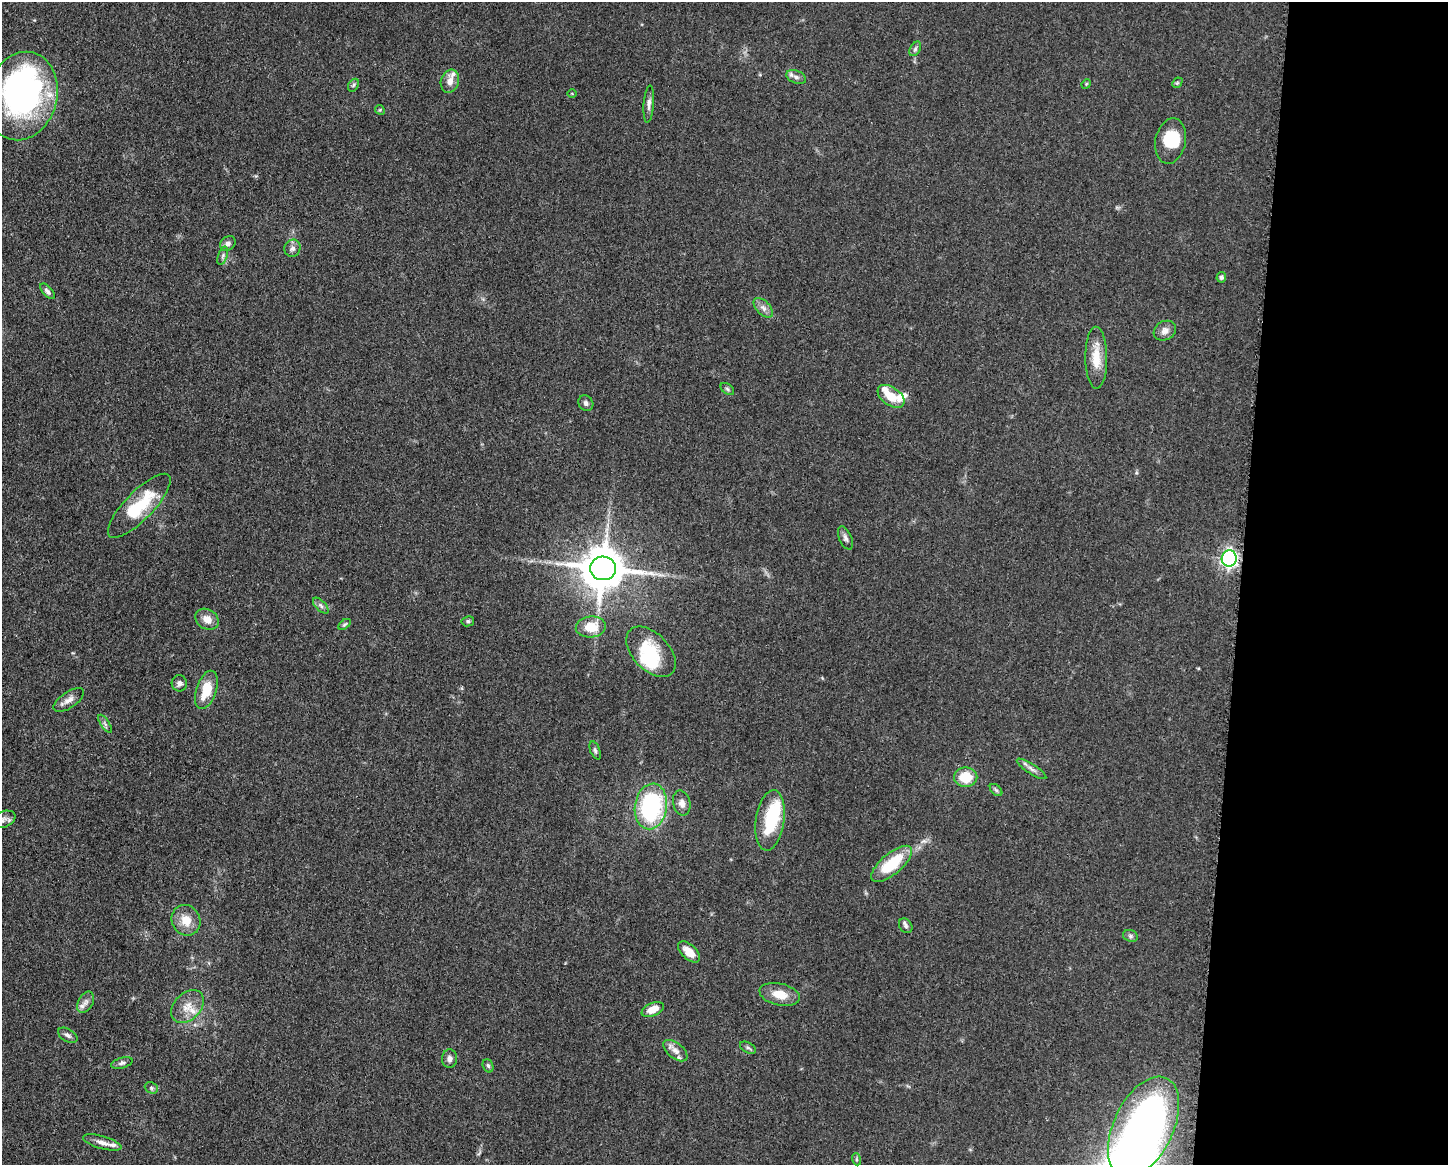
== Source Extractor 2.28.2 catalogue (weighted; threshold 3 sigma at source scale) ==
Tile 9 of 3 x 4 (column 3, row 3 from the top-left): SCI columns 3124-4569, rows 1166-2328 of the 4681 x 4654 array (HDU 1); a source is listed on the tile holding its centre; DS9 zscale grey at full resolution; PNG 1450 x 1167 px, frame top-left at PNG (2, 2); each listed source drawn as its Kron ellipse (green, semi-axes under 4 px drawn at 4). Shown black and unused: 14% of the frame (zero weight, under 3 of 5 exposures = <1% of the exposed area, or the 3 px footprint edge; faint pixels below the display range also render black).
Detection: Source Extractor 2.28.2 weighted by HDU 2 'WHT'; one run over the whole footprint, this tile lists its part. Background 0.0619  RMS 0.0058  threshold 0.0261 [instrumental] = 3 sigma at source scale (4.5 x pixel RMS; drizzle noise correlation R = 1.50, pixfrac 1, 0.05/0.05 arcsec/px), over >= 5 px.
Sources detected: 74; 5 inside a brighter object's white glare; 1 long thin detection or spike segment (spike, bleed or trail) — neither listed nor drawn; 5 inside a brighter listed object's ellipse — not listed separately; the other 63 listed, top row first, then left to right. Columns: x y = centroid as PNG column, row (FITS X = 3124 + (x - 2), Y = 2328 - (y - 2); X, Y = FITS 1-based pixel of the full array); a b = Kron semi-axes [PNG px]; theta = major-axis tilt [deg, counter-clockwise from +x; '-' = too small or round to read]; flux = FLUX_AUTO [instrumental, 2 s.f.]
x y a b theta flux
915 49 8 5 60 1.4
796 77 10 6 -21 2.2
450 81 12 9 71 5.2
1177 83 6 4 44 0.78
1086 84 5 4 - 0.58
353 85 7 5 60 1.1
572 93 5 3 - 0.48
22 96 45 35 75 150
649 104 19 5 86 2.9
380 110 5 4 - 0.68
1171 141 23 15 78 18
228 244 8 6 39 2.5
292 248 9 8 - 2.4
223 256 10 4 71 1.5
1221 277 5 5 - 1.2
47 291 9 5 -48 1.9
763 308 12 7 -45 3
1165 331 11 9 30 3.8
1096 358 31 11 -89 12
727 389 7 5 -37 1.1
891 396 15 9 -35 11
586 403 8 7 - 1.8
139 506 42 14 46 32
845 538 12 6 -67 2.1
1229 559 8 7 - 190
603 568 13 12 - 2100
321 606 10 5 -45 1.6
207 619 12 10 -32 5.4
468 621 6 5 - 1.2
344 624 7 4 37 0.89
591 627 15 10 5 12
651 652 30 18 -46 26
179 683 8 7 - 2.2
206 690 20 10 72 14
69 700 18 8 34 4.2
105 724 10 4 -57 1.5
595 750 9 5 -68 1.4
1032 769 17 5 -33 2.6
966 777 12 10 0 14
996 790 7 4 -45 1.2
682 803 13 8 -77 3.6
651 806 23 16 80 85
3 819 12 8 22 2.7
770 820 30 14 82 27
892 864 25 10 41 26
186 920 16 14 -60 9
906 926 8 6 -53 1.8
1130 936 7 5 -22 1.4
689 952 13 7 -43 7.2
780 994 20 11 -13 9.3
86 1002 11 7 60 3
187 1006 19 13 46 8.3
653 1009 12 6 24 7.7
68 1035 11 6 -30 2
748 1048 8 5 -30 1.3
675 1051 14 7 -38 4
449 1059 9 7 85 2.6
122 1063 11 5 16 1.6
488 1066 7 5 -71 1.2
151 1088 7 5 -23 1.2
1143 1127 54 29 64 210
102 1142 20 6 -16 4.2
856 1159 6 4 -71 0.8
Isophote crosses this tile's border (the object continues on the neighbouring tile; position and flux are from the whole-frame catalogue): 2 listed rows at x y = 22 96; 3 819